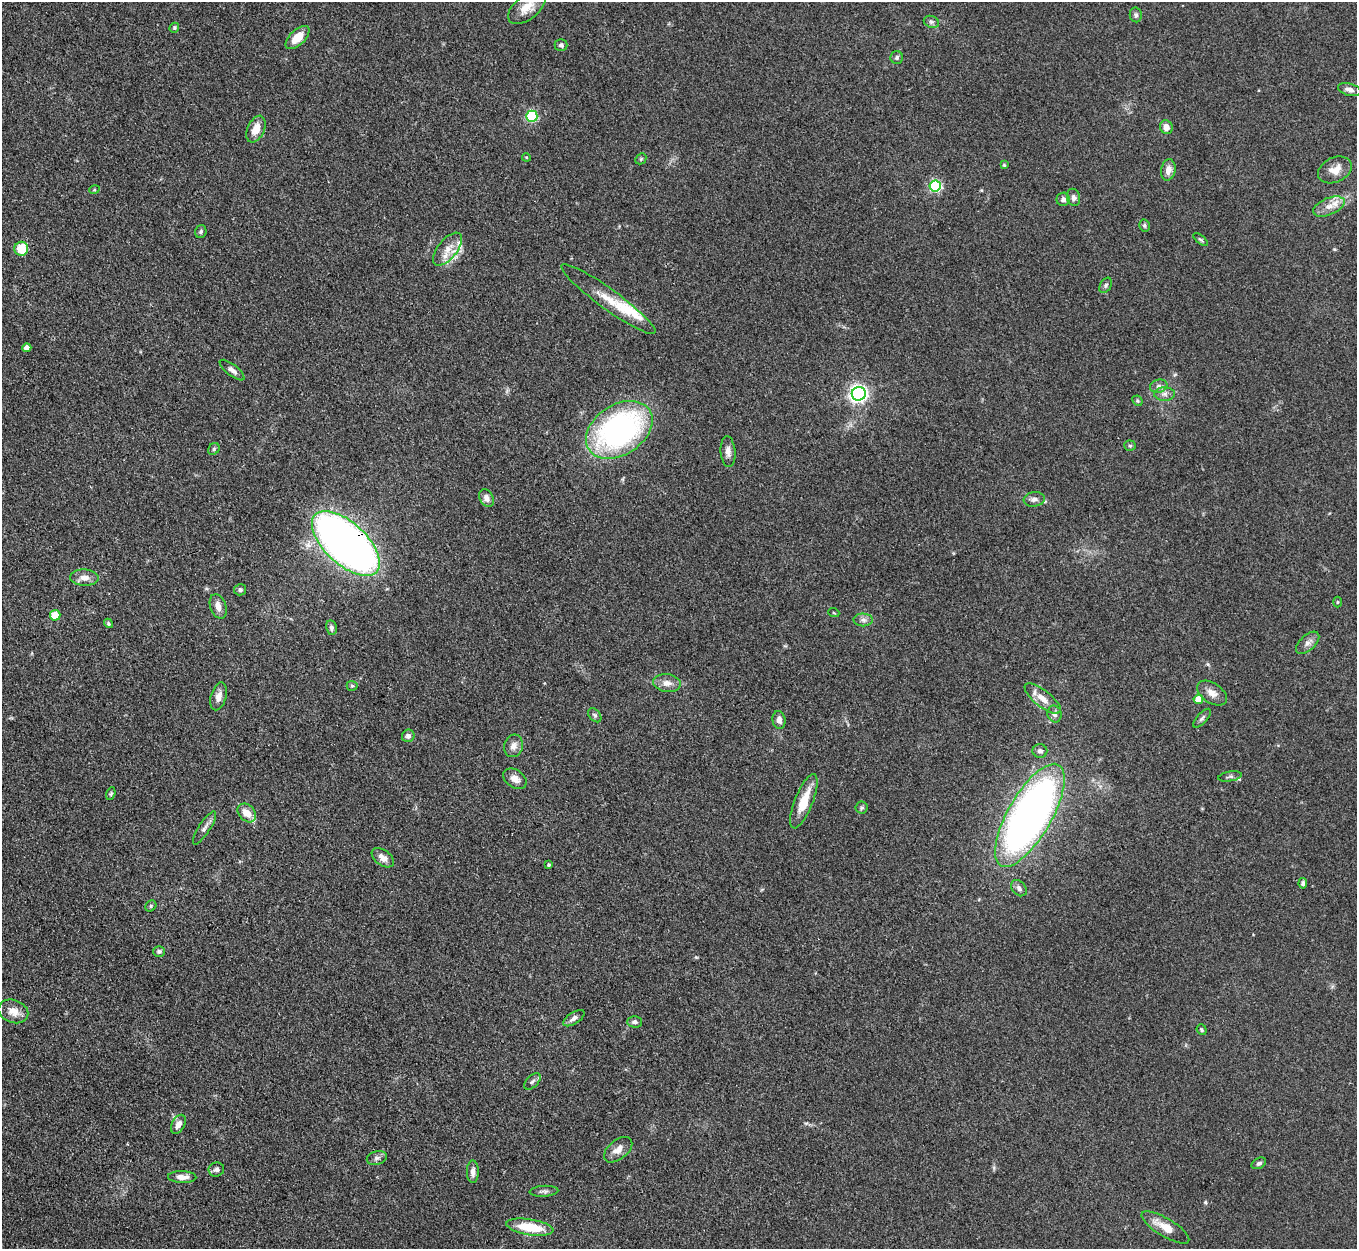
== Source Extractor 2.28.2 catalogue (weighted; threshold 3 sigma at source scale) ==
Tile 7 of 4 x 4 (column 3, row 2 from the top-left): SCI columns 2714-4068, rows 2770-4016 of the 5427 x 5413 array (HDU 1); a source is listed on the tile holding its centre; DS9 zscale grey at full resolution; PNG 1359 x 1251 px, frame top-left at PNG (2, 2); each listed source drawn as its Kron ellipse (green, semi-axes under 4 px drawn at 4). Shown black and unused: <1% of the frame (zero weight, under 3 of 4 exposures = <1% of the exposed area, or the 3 px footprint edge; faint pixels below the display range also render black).
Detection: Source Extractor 2.28.2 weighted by HDU 2 'WHT'; one run over the whole footprint, this tile lists its part. Background 0.107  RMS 0.0065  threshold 0.0295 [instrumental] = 3 sigma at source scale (4.5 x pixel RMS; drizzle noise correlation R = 1.50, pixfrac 1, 0.05/0.05 arcsec/px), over >= 5 px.
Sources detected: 98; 5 inside a brighter listed object's ellipse — not listed separately; the other 93 listed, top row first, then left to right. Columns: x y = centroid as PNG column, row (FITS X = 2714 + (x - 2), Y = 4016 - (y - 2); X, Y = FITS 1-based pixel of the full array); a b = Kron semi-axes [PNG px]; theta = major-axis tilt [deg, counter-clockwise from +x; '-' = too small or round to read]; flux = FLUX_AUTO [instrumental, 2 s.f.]
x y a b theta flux
527 7 22 12 39 9.8
1136 15 7 6 - 1.6
931 22 8 6 -20 1.7
174 28 5 4 - 1.1
297 37 14 7 43 10
561 45 6 6 - 1.6
897 58 6 6 - 1.6
1349 90 12 6 -16 3.2
532 116 5 5 - 72
1166 127 7 6 - 4.9
256 129 14 8 65 8.4
526 157 4 3 - 0.64
641 159 6 5 - 0.9
1004 165 4 3 - 0.7
1168 170 11 7 81 4.9
1335 170 18 12 25 8.4
935 186 5 5 - 82
94 190 5 3 - 0.68
1074 197 9 6 -77 2.5
1063 199 6 6 - 2.4
1329 206 17 8 23 6.9
1144 225 6 5 - 1.2
201 232 6 5 - 1.3
1201 240 9 3 -39 0.98
21 249 7 7 - 15
448 249 20 9 51 7.6
1106 285 8 5 60 1.4
608 299 57 10 -36 17
27 348 4 4 - 5.1
232 370 15 5 -38 3.1
1159 386 9 6 14 2.4
859 394 7 7 - 240
1164 394 10 7 0 3
1137 401 5 4 - 0.96
619 430 36 25 34 160
1130 446 5 5 - 1
214 449 6 5 - 1.1
728 452 15 7 -85 3.8
487 498 9 6 -65 2.9
1034 499 10 7 8 2.8
346 544 42 21 -43 480
84 578 14 8 -1 4.9
240 590 6 5 - 1.4
1338 602 5 3 - 0.63
218 606 12 8 -71 4.9
834 613 5 3 - 0.59
55 615 5 5 - 17
863 620 10 6 -1 2.4
108 623 5 4 - 1.1
331 628 7 5 -79 1.9
1308 643 14 7 43 3.9
667 683 13 9 -8 5
352 686 5 5 - 0.97
1212 693 16 10 -34 5.6
219 696 14 7 74 4.9
1043 699 22 8 -39 7.4
1198 699 4 4 - 9.8
1055 714 8 7 - 2.7
595 715 8 5 -49 1.3
1202 718 12 5 47 1.8
779 720 9 6 -83 3.3
408 736 6 6 - 2.5
513 746 11 9 73 4.3
1040 751 7 7 - 1.9
1230 776 12 5 10 1.8
515 779 13 9 -35 4.6
111 794 7 4 70 0.91
804 801 29 9 68 16
862 808 6 6 - 1.3
247 813 10 8 -48 8.4
1030 815 58 22 60 440
204 828 19 5 57 3.3
383 858 12 7 -36 4
549 865 3 3 - 1
1303 883 5 4 - 1.5
1019 888 9 6 -48 2.5
151 906 6 5 - 1
159 951 6 5 - 1.4
13 1011 15 11 -21 7.2
574 1018 12 5 33 2.5
635 1022 7 5 -1 2
1202 1030 5 4 - 1.2
532 1081 10 5 45 1.8
178 1124 10 6 62 3.9
618 1150 16 9 39 5.7
377 1158 10 7 14 2.2
1259 1163 8 5 30 1.5
216 1169 8 7 - 2.2
473 1172 11 6 -88 3.3
182 1177 14 6 -1 4.6
544 1191 14 5 3 2.1
530 1227 24 8 -9 22
1165 1227 27 9 -31 11
Overlapping masked pixels (flux is a lower limit): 1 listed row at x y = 346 544